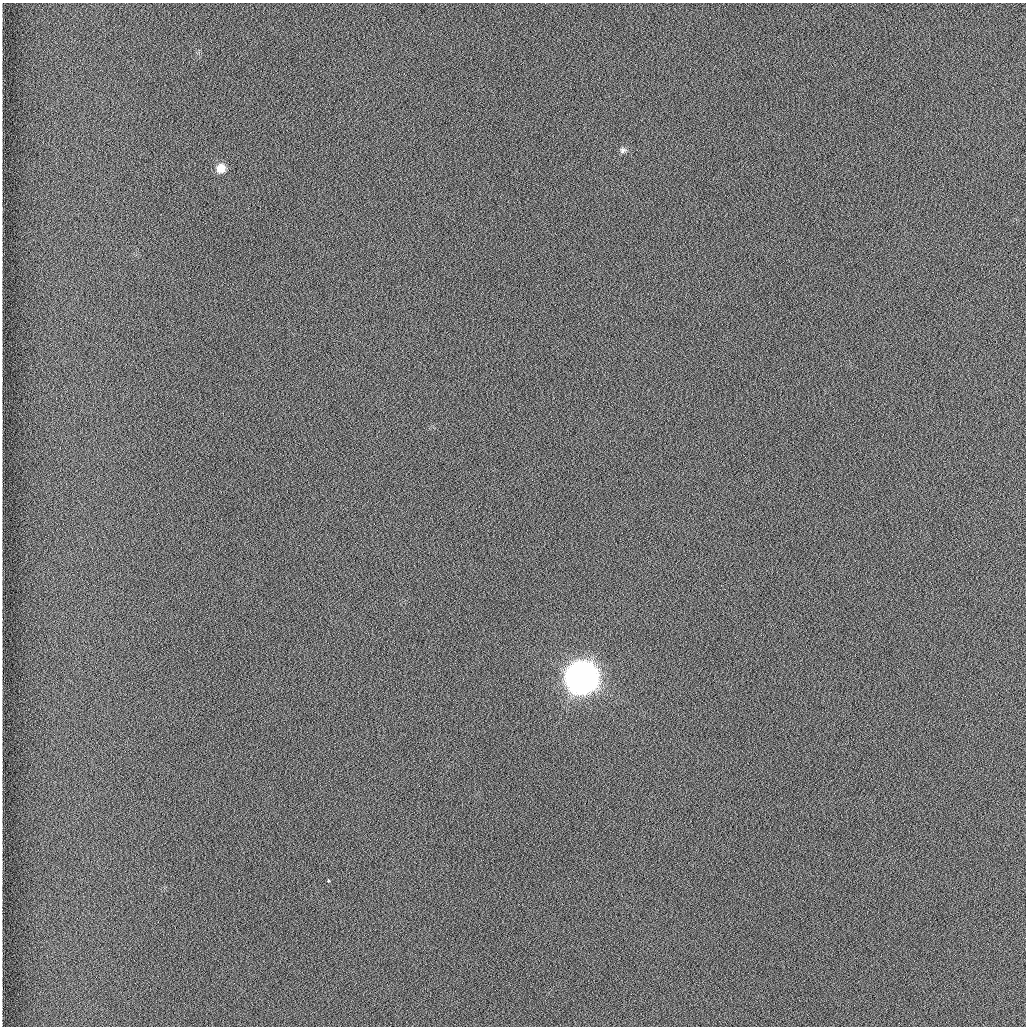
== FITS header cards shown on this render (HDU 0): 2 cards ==
NAXIS1  =                 1024 /fastest changing axis
NAXIS2  =                 1024 /next to fastest changing axis

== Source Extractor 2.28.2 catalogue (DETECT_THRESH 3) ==
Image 1024 x 1024 px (HDU 0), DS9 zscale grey, 1 PNG px = 1 image px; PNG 1028 x 1028 px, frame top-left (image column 1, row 1024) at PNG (2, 3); no overlay
Background 1260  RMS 5.9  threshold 17.7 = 3 sigma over >= 5 px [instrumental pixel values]
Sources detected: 4; all 4 listed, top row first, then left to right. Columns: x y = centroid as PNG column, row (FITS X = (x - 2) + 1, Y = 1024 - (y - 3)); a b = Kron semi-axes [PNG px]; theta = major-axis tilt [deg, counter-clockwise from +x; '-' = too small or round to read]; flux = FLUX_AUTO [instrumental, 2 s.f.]
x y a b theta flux
623 150 8 7 - 1.1e+03
221 168 10 9 - 4.2e+03
582 678 13 13 - 1.0e+06
328 880 3 3 - 2.7e+03